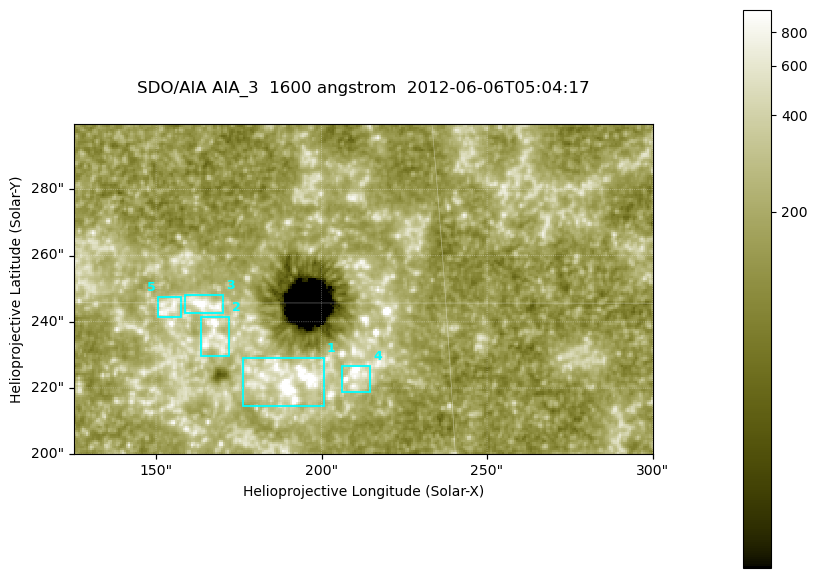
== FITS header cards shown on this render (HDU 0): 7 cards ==
TELESCOP= 'SDO/AIA '
INSTRUME= 'AIA_3   '
WAVELNTH=                 1600
WAVEUNIT= 'angstrom'
DATE-OBS= '2012-06-06T05:04:17.12'
CTYPE1  = 'HPLN-TAN'
CTYPE2  = 'HPLT-TAN'

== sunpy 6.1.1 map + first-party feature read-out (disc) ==
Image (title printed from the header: SDO/AIA AIA_3  1600 angstrom  2012-06-06T05:04:17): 287 x 164 px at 0.609 arcsec/px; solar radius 946 arcsec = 1552 px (partial field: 0.6% of the solar disc is inside the frame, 100% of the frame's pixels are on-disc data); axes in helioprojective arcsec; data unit not stated in the header (colour bar unlabelled)
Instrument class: DISC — disc imager (sunpy class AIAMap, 1600 A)
Bright regions (active regions / flare kernels): reference = the on-disc median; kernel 3 px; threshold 5 sigma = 311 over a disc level ~178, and >= 1.15x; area >= 47 px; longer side >= 3 px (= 1.8 arcsec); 5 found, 5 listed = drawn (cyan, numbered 1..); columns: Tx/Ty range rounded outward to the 2 arcsec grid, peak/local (2 s.f.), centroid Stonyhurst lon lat
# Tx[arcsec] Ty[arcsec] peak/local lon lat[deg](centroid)
1 176..202 214..230 17 +12 +14
2 162..172 230..242 7.9 +10 +14
3 158..170 242..248 8.3 +10 +15
4 206..216 218..228 8 +13 +14
5 150..158 240..248 4.6 +10 +15